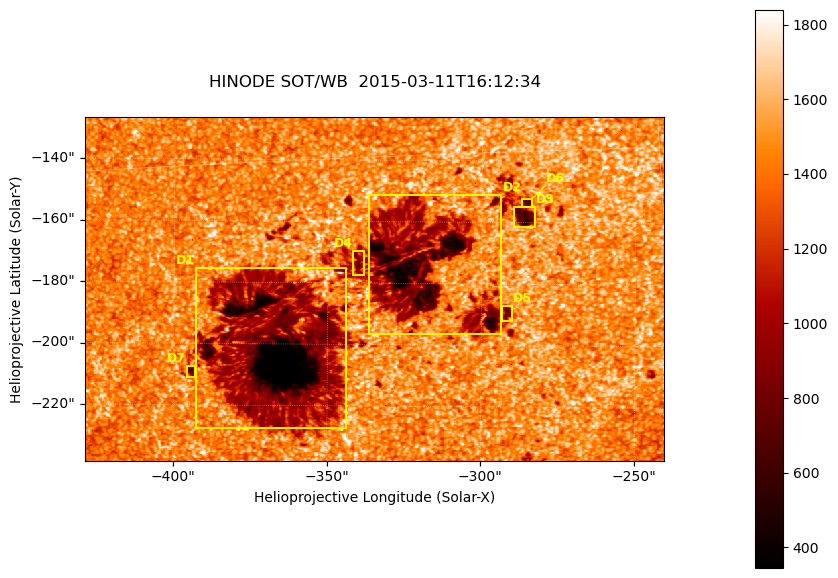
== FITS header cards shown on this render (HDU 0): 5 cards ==
TELESCOP= 'HINODE'
INSTRUME= 'SOT/WB'
DATE_OBS= '2015-03-11T16:12:34.310'
CTYPE1  = 'Solar-X'
CTYPE2  = 'Solar-Y'

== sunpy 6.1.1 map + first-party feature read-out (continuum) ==
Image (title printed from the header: HINODE SOT/WB  2015-03-11T16:12:34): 864 x 512 px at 0.218 arcsec/px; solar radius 966 arcsec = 4431 px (partial field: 0.7% of the solar disc is inside the frame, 100% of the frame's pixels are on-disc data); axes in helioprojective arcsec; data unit not stated in the header (colour bar unlabelled)
Orientation: roll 0.412 deg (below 1 deg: not rotated)
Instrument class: CONTINUUM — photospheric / low-chromospheric filtergram (G band 4305): granulation and sunspots, dark-feature search
Dark features (sunspots / pores): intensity divided by the frame's on-disc median (partial field: no limb-darkening profile); reference = the frame's on-disc median (the 8%-of-disc-diameter window exceeds this field); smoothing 3 px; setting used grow <= 0.7, no closing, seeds <= 0.7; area >= 110 px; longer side >= 6 px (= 1.3 arcsec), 3 px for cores <= 0.7; partial field; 7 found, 7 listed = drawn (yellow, D1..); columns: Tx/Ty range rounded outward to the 1 arcsec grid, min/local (2 s.f., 1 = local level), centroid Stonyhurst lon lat
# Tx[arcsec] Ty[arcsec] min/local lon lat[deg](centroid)
D1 -393..-343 -228..-175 0.21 -24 -19
D2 -337..-293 -197..-151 0.26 -20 -17
D3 -290..-282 -162..-154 0.35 -18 -16
D4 -342..-338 -178..-169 0.46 -22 -17
D5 -294..-290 -192..-187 0.46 -18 -18
D6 -288..-283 -155..-152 0.44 -18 -16
D7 -396..-393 -211..-207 0.45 -25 -19